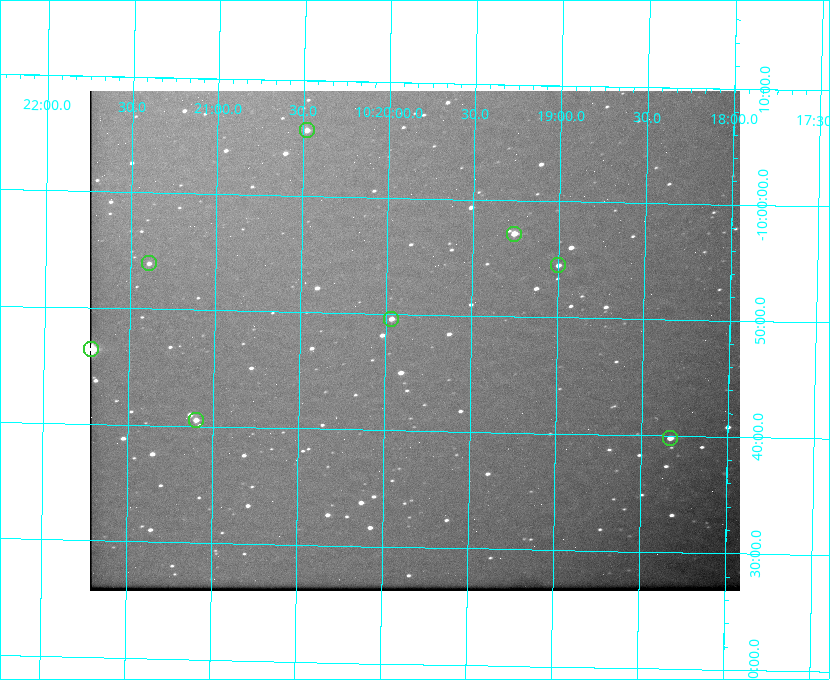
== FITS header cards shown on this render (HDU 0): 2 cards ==
NAXIS1  =                  650 / Width of table row in bytes
NAXIS2  =                  500 / Number of rows in table

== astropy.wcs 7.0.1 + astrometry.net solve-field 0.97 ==
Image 650 x 500 px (HDU 0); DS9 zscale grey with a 90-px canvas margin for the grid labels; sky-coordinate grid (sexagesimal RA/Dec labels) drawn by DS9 from the SOLVED WCS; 8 Tycho-2 reference stars matched to detected sources circled (green)
Header WCS: none
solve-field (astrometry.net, Tycho-2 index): SOLVED blind (the file carries no WCS)
Solved WCS: RA---TAN-SIP/DEC--TAN-SIP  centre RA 10:19:50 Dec -09:48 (154.96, -9.80 deg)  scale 5.18 arcsec/px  FOV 56.1' x 43.0'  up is +179 deg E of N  parity flipped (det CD > 0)
(file carries no celestial WCS; the grid is the blind solution)
Tycho-2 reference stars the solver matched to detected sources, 8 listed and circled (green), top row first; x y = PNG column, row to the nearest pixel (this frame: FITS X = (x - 90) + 1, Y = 500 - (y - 91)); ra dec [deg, ICRS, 3 dp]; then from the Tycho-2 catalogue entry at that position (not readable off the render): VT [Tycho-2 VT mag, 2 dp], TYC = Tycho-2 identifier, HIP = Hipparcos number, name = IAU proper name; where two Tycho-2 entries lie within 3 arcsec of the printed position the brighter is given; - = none
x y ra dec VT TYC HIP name
307 130 155.120 -10.095 10.96 5493-78-1 - -
514 234 154.815 -9.952 9.91 5490-258-1 50532 -
149 263 155.347 -9.899 11.51 5490-199-1 - -
558 265 154.750 -9.908 10.76 5490-212-1 - -
391 319 154.992 -9.826 10.90 5490-153-1 - -
91 349 155.431 -9.774 8.41 5490-124-1 50747 -
196 420 155.275 -9.676 10.79 5490-27-1 - -
670 438 154.583 -9.663 10.90 5490-13-1 - -